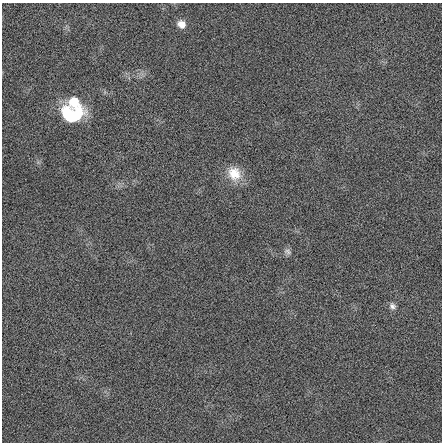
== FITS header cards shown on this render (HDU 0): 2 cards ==
NAXIS1  =                  440 / length of data axis 1
NAXIS2  =                  440 / length of data axis 2

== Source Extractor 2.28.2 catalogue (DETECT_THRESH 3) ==
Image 440 x 440 px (HDU 0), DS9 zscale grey, 1 PNG px = 1 image px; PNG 444 x 444 px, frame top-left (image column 1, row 440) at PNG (2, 3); no overlay
Background 0.00414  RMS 0.88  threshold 2.63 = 3 sigma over >= 5 px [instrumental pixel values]
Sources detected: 6; all 6 listed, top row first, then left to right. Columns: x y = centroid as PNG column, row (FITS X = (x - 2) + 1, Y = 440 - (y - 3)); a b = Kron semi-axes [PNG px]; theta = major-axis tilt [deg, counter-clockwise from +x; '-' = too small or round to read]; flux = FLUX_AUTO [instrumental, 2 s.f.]
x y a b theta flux
181 24 10 9 - 460
74 102 14 11 -24 1200
71 115 21 14 0 4500
234 173 19 16 -58 1200
287 252 11 7 -19 210
392 306 10 8 -58 240